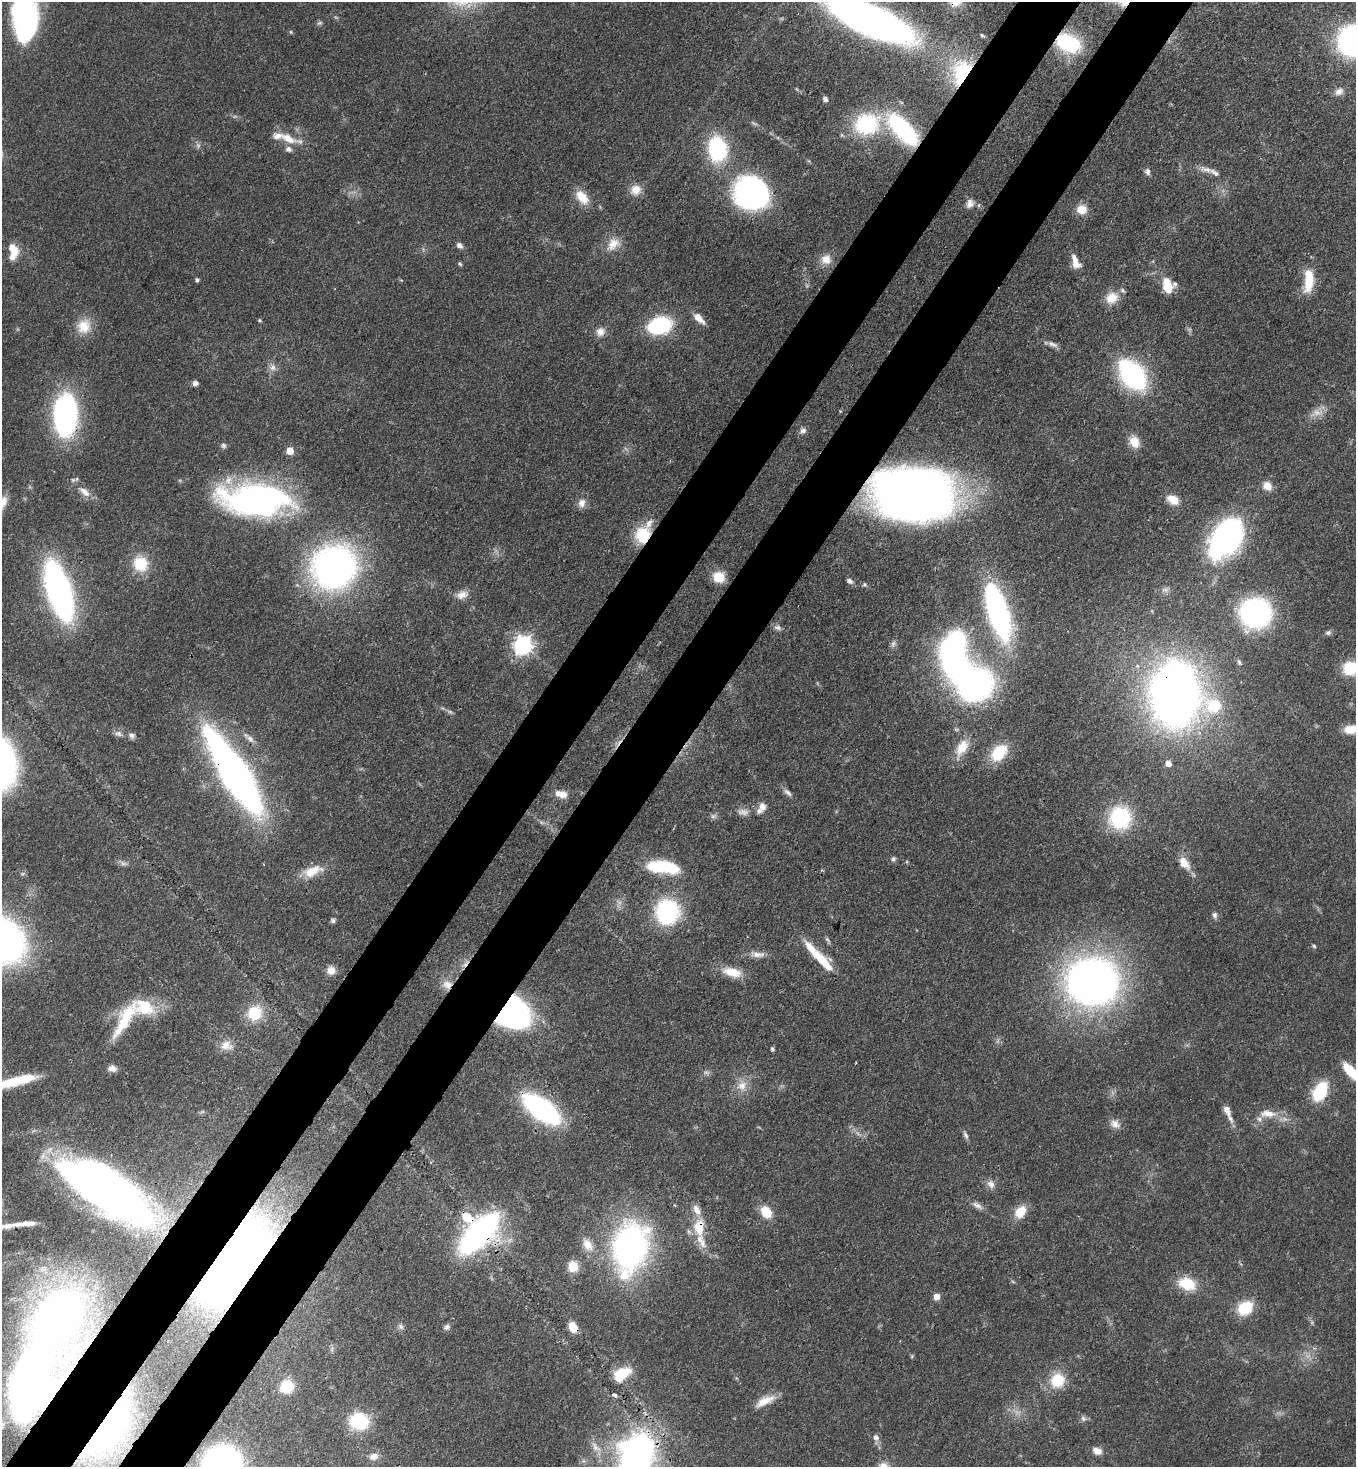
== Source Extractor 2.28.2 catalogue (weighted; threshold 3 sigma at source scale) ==
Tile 7 of 4 x 4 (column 3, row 2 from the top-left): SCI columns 2932-4285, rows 2992-4456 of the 6004 x 5981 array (HDU 1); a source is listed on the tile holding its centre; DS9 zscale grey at full resolution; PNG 1358 x 1469 px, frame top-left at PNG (2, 2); no overlay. Shown black and unused: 10% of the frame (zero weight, under 3 of 4 exposures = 7% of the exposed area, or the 3 px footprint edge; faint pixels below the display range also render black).
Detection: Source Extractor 2.28.2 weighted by HDU 2 'WHT'; one run over the whole footprint, this tile lists its part. Background 0.0725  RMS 0.0036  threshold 0.0164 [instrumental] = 3 sigma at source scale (4.5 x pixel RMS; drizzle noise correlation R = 1.50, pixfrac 1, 0.05/0.05 arcsec/px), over >= 5 px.
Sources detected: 187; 8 too faint to see at this stretch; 7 inside a brighter object's white glare — not listed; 16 inside a brighter listed object's ellipse — not listed separately; the other 156 listed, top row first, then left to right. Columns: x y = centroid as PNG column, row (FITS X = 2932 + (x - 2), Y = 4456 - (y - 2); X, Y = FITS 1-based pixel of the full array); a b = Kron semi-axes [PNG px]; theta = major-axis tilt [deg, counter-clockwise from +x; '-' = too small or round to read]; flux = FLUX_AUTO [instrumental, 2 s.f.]
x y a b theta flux
26 16 69 25 -85 92
870 20 60 18 -24 400
320 23 8 5 26 0.77
291 32 5 3 - 0.37
982 36 7 4 -43 0.64
1353 41 21 20 - 120
1068 43 24 16 -26 30
961 72 34 23 67 28
1339 91 12 9 30 2.3
825 99 6 5 - 1
867 124 29 24 16 32
903 130 42 17 -46 45
288 139 33 10 -18 6.8
717 149 24 17 -82 36
1206 170 20 8 -17 2.8
1147 172 8 7 - 1.3
636 190 15 13 42 4.2
751 193 28 25 -27 95
582 197 20 12 -50 6.4
970 204 13 10 59 2.5
1082 209 11 10 - 5.3
613 244 20 14 45 5.5
459 245 9 6 -40 1.6
13 250 19 11 -66 5.6
826 259 14 14 - 4.5
1076 262 17 8 -70 5
460 264 6 4 -46 0.56
197 280 5 4 - 0.7
1308 281 32 12 85 9.9
1168 288 12 12 - 5.3
1112 298 16 14 30 6.1
699 318 16 7 -45 3.8
260 320 5 4 - 0.47
660 325 17 12 15 43
84 326 20 18 64 7.8
600 332 12 12 - 2.9
1052 344 15 6 -22 1.9
273 367 10 8 65 2
1132 375 24 14 -52 84
195 383 6 6 - 1.4
840 411 4 4 - 0.34
1317 412 21 11 20 4.1
65 415 36 19 87 90
803 430 9 7 44 1.5
1134 442 16 11 -62 5.1
223 446 8 7 - 0.97
290 451 5 5 - 8.2
1267 486 12 10 -40 3.6
85 492 18 8 -41 3.7
913 494 54 36 -5 530
255 500 66 29 -3 130
1173 500 13 8 -28 5.7
582 503 12 10 77 2.7
643 535 19 16 70 14
1227 537 37 22 55 120
140 564 21 19 -64 11
334 567 38 35 46 160
719 577 12 11 - 7.1
849 581 7 5 -37 1.4
865 584 6 6 - 0.63
1165 590 11 7 1 1.4
59 591 36 13 -73 190
462 595 17 10 17 3.2
998 612 49 17 -73 98
1255 613 24 23 - 79
778 628 11 7 -15 1.4
1328 633 8 6 20 0.97
893 644 10 6 80 1.3
523 645 7 7 - 170
954 661 35 21 -66 100
1239 662 8 5 -61 0.78
1350 668 16 14 1 12
1175 695 41 30 -89 350
1213 705 30 24 -5 17
1351 729 15 9 5 5.5
118 734 12 7 -11 1.8
132 735 9 8 - 1.4
250 739 13 8 -43 2.1
962 748 28 13 61 7.6
999 753 20 14 50 13
1168 763 6 5 - 3.2
235 774 61 15 -58 340
788 792 13 6 -42 1.5
561 794 16 8 -13 3.9
762 806 10 8 -77 2.6
743 812 17 9 -7 2.8
713 816 9 6 16 1.1
1120 818 25 24 - 28
893 859 7 5 79 0.88
907 862 5 3 - 0.38
123 863 9 6 -7 1.2
1184 863 19 10 -51 4.7
657 866 26 13 10 15
312 871 28 12 21 7.7
667 912 24 23 - 42
1215 915 9 6 -87 1.2
333 920 6 5 - 0.8
828 940 10 5 -55 0.84
1314 946 5 4 - 0.57
757 954 22 8 -4 3.1
823 961 34 11 -47 12
331 970 10 10 - 3.3
732 972 26 11 -14 7.2
1092 982 42 38 -12 230
447 985 14 12 -3 3.9
511 1012 23 20 -12 180
255 1013 18 16 49 13
125 1019 56 15 60 17
226 1045 16 13 -7 4.3
772 1049 4 3 - 0.83
112 1068 10 8 -11 2.4
1351 1072 22 8 -48 11
10 1082 35 11 18 13
742 1086 14 12 27 4.5
1320 1091 20 12 62 18
541 1109 28 13 -37 100
1227 1110 18 8 -65 3.1
1268 1114 25 11 -2 5.9
1115 1124 14 11 -34 2.8
965 1135 12 5 -66 1.2
991 1184 13 9 -53 2.3
105 1188 78 29 -34 240
977 1205 16 7 -27 2.1
766 1212 13 10 -53 8.5
1020 1212 16 11 55 6.5
467 1217 17 10 -37 6.5
7 1226 28 7 7 4.3
699 1227 28 15 89 11
478 1233 31 15 45 150
588 1245 18 11 -58 4.9
630 1247 39 27 78 140
230 1259 48 26 48 640
573 1266 12 11 - 5.8
1013 1282 6 4 -20 0.46
1187 1284 21 14 -19 11
937 1297 5 5 - 4.3
1245 1308 18 14 35 12
58 1316 37 23 57 340
401 1326 9 7 -46 1.2
447 1327 8 6 27 1.2
573 1327 11 8 -66 5
912 1356 5 5 - 0.47
622 1374 20 12 34 9.4
1057 1380 18 17 - 11
287 1386 13 12 - 11
615 1395 5 4 - 1.3
765 1401 27 9 27 5.8
1083 1418 9 7 -46 1.2
359 1421 20 17 -11 19
108 1427 51 19 56 68
876 1437 9 7 -57 1.6
596 1447 18 9 -48 3.4
1097 1451 10 7 -25 3.4
373 1456 10 8 18 2.5
635 1461 45 26 75 180
222 1466 30 29 - 86
Overlapping masked pixels (flux is a lower limit): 21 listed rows (the first 20) at x y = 1068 43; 961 72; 903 130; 65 415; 913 494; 643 535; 1175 695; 235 774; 561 794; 447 985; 511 1012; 541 1109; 105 1188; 467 1217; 699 1227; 478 1233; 230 1259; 58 1316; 573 1327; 108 1427
Isophote crosses this tile's border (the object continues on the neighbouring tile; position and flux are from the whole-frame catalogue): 11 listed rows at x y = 26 16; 870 20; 1353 41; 1350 668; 1351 729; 1351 1072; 10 1082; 105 1188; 7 1226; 635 1461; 222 1466